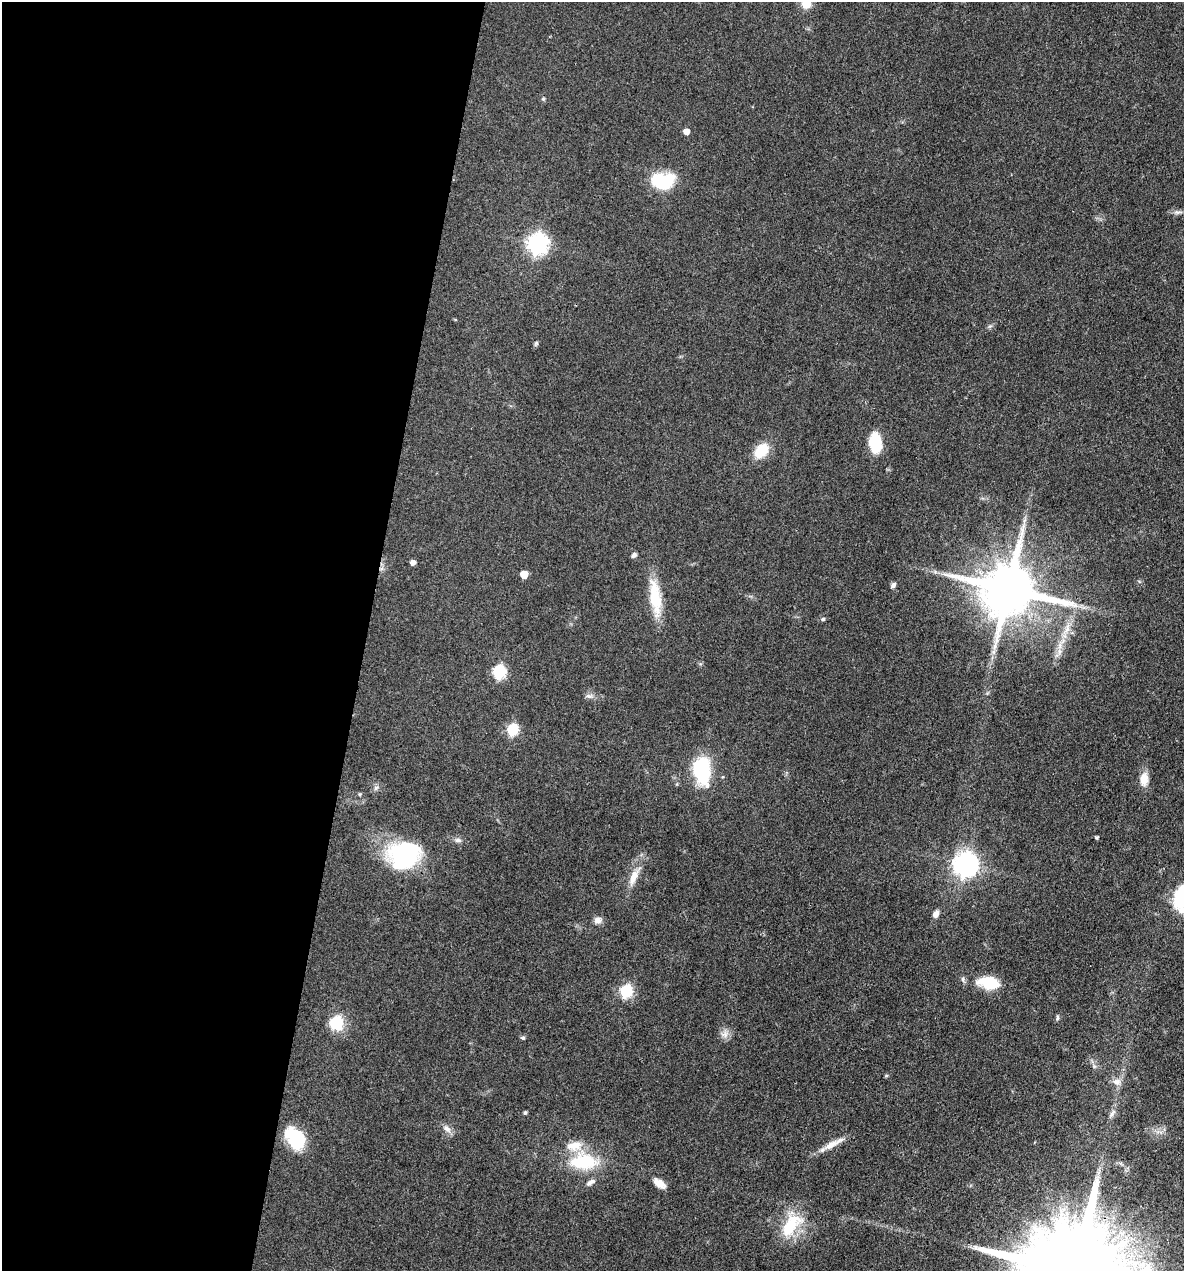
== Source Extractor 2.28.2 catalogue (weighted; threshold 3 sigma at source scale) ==
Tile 5 of 4 x 4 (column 1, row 2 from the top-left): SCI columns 246-1427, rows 2542-3810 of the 5098 x 5081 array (HDU 1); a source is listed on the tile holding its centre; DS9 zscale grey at full resolution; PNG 1186 x 1273 px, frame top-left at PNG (2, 2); no overlay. Shown black and unused: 31% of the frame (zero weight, under 3 of 4 exposures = <1% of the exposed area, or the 3 px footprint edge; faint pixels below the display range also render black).
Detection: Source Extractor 2.28.2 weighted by HDU 2 'WHT'; one run over the whole footprint, this tile lists its part. Background 0.078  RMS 0.0068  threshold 0.0305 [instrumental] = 3 sigma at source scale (4.5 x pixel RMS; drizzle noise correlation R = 1.50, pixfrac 1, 0.05/0.05 arcsec/px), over >= 5 px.
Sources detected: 53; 1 inside a brighter object's white glare — not listed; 2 inside a brighter listed object's ellipse — not listed separately; the other 50 listed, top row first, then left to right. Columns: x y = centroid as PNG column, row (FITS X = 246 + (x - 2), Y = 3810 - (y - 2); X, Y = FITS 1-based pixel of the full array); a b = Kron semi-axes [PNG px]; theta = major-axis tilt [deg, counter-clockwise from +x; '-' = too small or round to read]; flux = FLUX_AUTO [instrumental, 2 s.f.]
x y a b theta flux
806 4 9 9 - 9.2
543 99 5 4 - 0.87
686 131 5 5 - 5.6
662 181 27 17 -1 31
1177 212 10 5 -6 2.1
537 244 8 8 - 340
536 343 6 5 - 1
875 443 14 9 -84 34
761 451 13 10 46 22
634 555 7 5 41 1.9
413 563 5 4 - 3.3
381 569 7 4 18 1.5
524 574 5 5 - 13
893 585 8 5 50 1.7
1008 589 16 14 -7 4700
655 597 46 13 -83 24
823 619 5 4 - 1.3
1067 629 15 7 72 6.4
1060 646 11 5 90 3.5
499 672 6 6 - 96
589 696 11 5 -18 2.2
512 730 6 6 - 59
702 771 28 16 -84 50
1144 779 17 10 85 7.3
376 788 7 6 - 1.8
360 794 5 4 - 0.75
1096 837 4 4 - 0.93
458 840 9 6 -8 2.2
406 855 36 25 14 82
966 865 9 8 - 540
634 877 24 9 66 9.5
936 914 9 6 65 3.6
598 920 11 9 11 3.3
989 983 21 12 -10 26
626 991 6 6 - 83
1057 1018 8 5 80 1.3
336 1023 19 17 -88 17
725 1034 11 8 -89 4
523 1038 6 5 - 0.98
1094 1066 6 5 - 1.4
886 1076 5 4 - 0.78
1117 1082 12 9 -1 4.4
525 1113 4 4 - 1.2
1112 1113 13 5 55 2.6
447 1129 13 7 -36 3.7
295 1138 23 15 -58 37
831 1145 28 8 28 8.3
583 1162 39 22 -3 36
659 1183 16 8 -37 6.2
791 1225 38 20 58 28
Overlapping masked pixels (flux is a lower limit): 1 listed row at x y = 381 569
Isophote crosses this tile's border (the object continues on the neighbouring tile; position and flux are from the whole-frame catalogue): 1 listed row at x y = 806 4